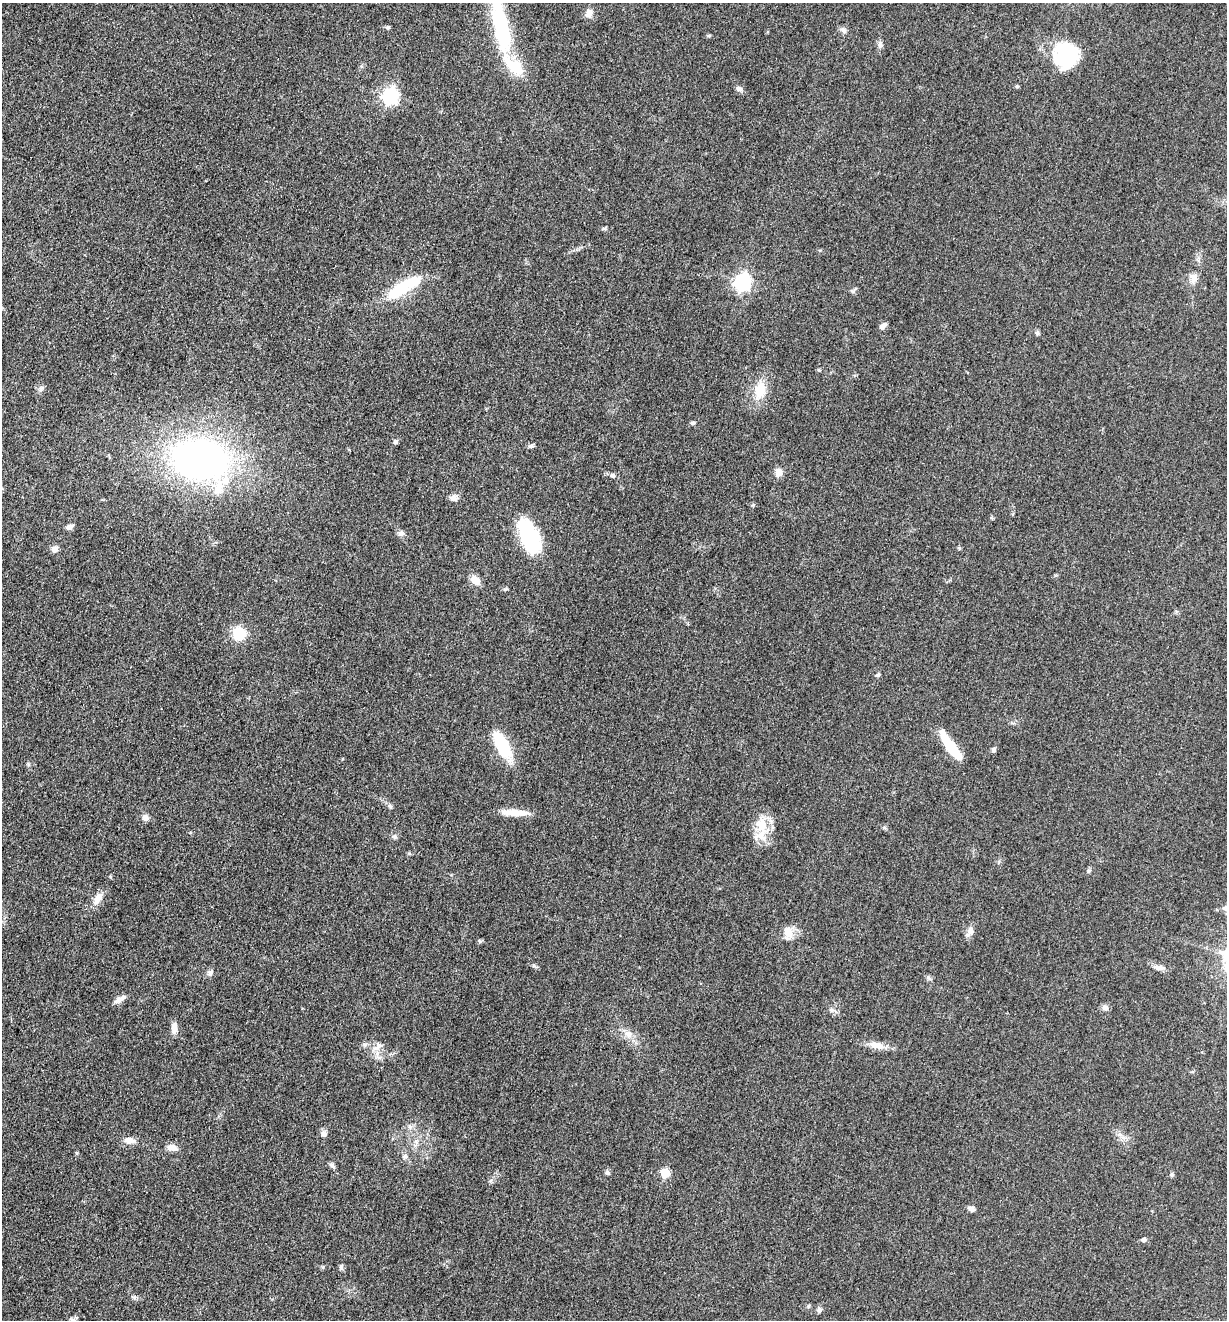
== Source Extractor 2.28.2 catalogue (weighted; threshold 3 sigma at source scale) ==
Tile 11 of 4 x 4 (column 3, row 3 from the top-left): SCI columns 2716-3940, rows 1330-2647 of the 5307 x 5292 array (HDU 1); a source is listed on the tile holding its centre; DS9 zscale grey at full resolution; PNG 1229 x 1322 px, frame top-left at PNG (2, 3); no overlay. Nothing masked; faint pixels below the display range render black.
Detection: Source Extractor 2.28.2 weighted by HDU 2 'WHT'; one run over the whole footprint, this tile lists its part. Background 0.05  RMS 0.0056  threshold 0.025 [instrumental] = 3 sigma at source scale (4.5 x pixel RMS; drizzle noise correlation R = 1.50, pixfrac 1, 0.05/0.05 arcsec/px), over >= 5 px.
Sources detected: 78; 1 inside a brighter object's white glare — not listed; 3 inside a brighter listed object's ellipse — not listed separately; the other 74 listed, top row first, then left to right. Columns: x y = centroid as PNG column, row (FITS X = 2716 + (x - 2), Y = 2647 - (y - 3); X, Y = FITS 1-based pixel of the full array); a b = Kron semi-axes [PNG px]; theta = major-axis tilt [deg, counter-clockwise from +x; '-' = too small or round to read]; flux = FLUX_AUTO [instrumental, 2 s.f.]
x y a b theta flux
589 13 10 8 61 3.9
388 27 6 5 - 1
844 30 10 6 -53 1.7
503 32 50 21 -82 43
709 35 6 4 2 0.66
880 44 10 6 90 1.9
1065 55 27 26 - 38
1017 86 5 4 - 0.73
739 89 8 6 -24 1.8
390 96 7 6 - 150
604 228 7 4 -18 0.81
1193 278 14 9 -81 3.7
742 282 7 7 - 170
400 290 29 14 34 22
853 291 6 5 - 1.1
883 326 8 5 44 2.5
1037 333 6 5 - 1.2
819 370 5 3 - 0.51
42 388 7 4 71 1.1
760 390 25 15 85 12
693 423 6 4 16 1
396 442 7 5 45 1.2
531 446 7 5 16 1.2
200 458 45 34 -23 260
778 472 10 9 - 3.6
612 476 6 6 - 1.5
453 498 10 7 -5 2.4
69 527 8 6 18 2
401 533 8 6 11 2
530 536 38 19 -66 40
959 548 6 3 -45 0.64
55 549 8 7 - 3.1
475 580 12 8 -47 5.3
239 633 11 10 - 18
878 675 6 4 16 0.95
502 744 31 13 -60 25
950 746 35 9 -55 20
994 749 6 5 - 1.4
390 806 8 5 -63 1.2
513 812 35 7 -2 8.4
145 817 8 8 - 2.4
762 825 28 15 -85 13
394 836 7 4 -18 1
1088 871 7 4 72 0.86
98 899 19 9 55 5.4
1225 908 10 7 -8 2.6
970 930 12 9 76 3.3
788 932 15 12 -64 6
480 941 6 4 18 0.8
1159 967 15 7 -10 3
210 973 9 7 48 1.8
928 977 6 6 - 1.1
119 999 15 6 30 3
1105 1008 8 7 - 2.3
831 1010 6 5 - 1.1
174 1028 14 7 89 3.8
628 1034 12 9 -43 4.3
365 1045 7 5 22 1.4
379 1045 11 8 -13 2.9
876 1045 21 8 -12 6
378 1056 17 5 -70 3.2
324 1134 8 7 - 2.3
129 1140 15 8 -10 3.8
172 1148 12 7 -15 4.4
405 1156 8 6 65 1.7
332 1165 9 5 -45 1.4
607 1173 7 5 -53 1.2
665 1173 5 5 - 26
1172 1175 7 4 -85 0.87
972 1209 8 5 -28 2.3
1144 1240 7 5 5 1.4
323 1267 5 5 - 0.69
341 1267 7 5 84 1.3
819 1310 7 7 - 1.6
Isophote crosses this tile's border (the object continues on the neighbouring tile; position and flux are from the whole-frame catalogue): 1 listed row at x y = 1225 908
Unlisted compact peaks at least as high as the median listed source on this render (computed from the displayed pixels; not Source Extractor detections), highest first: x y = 134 1297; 753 505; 28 764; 410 1127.